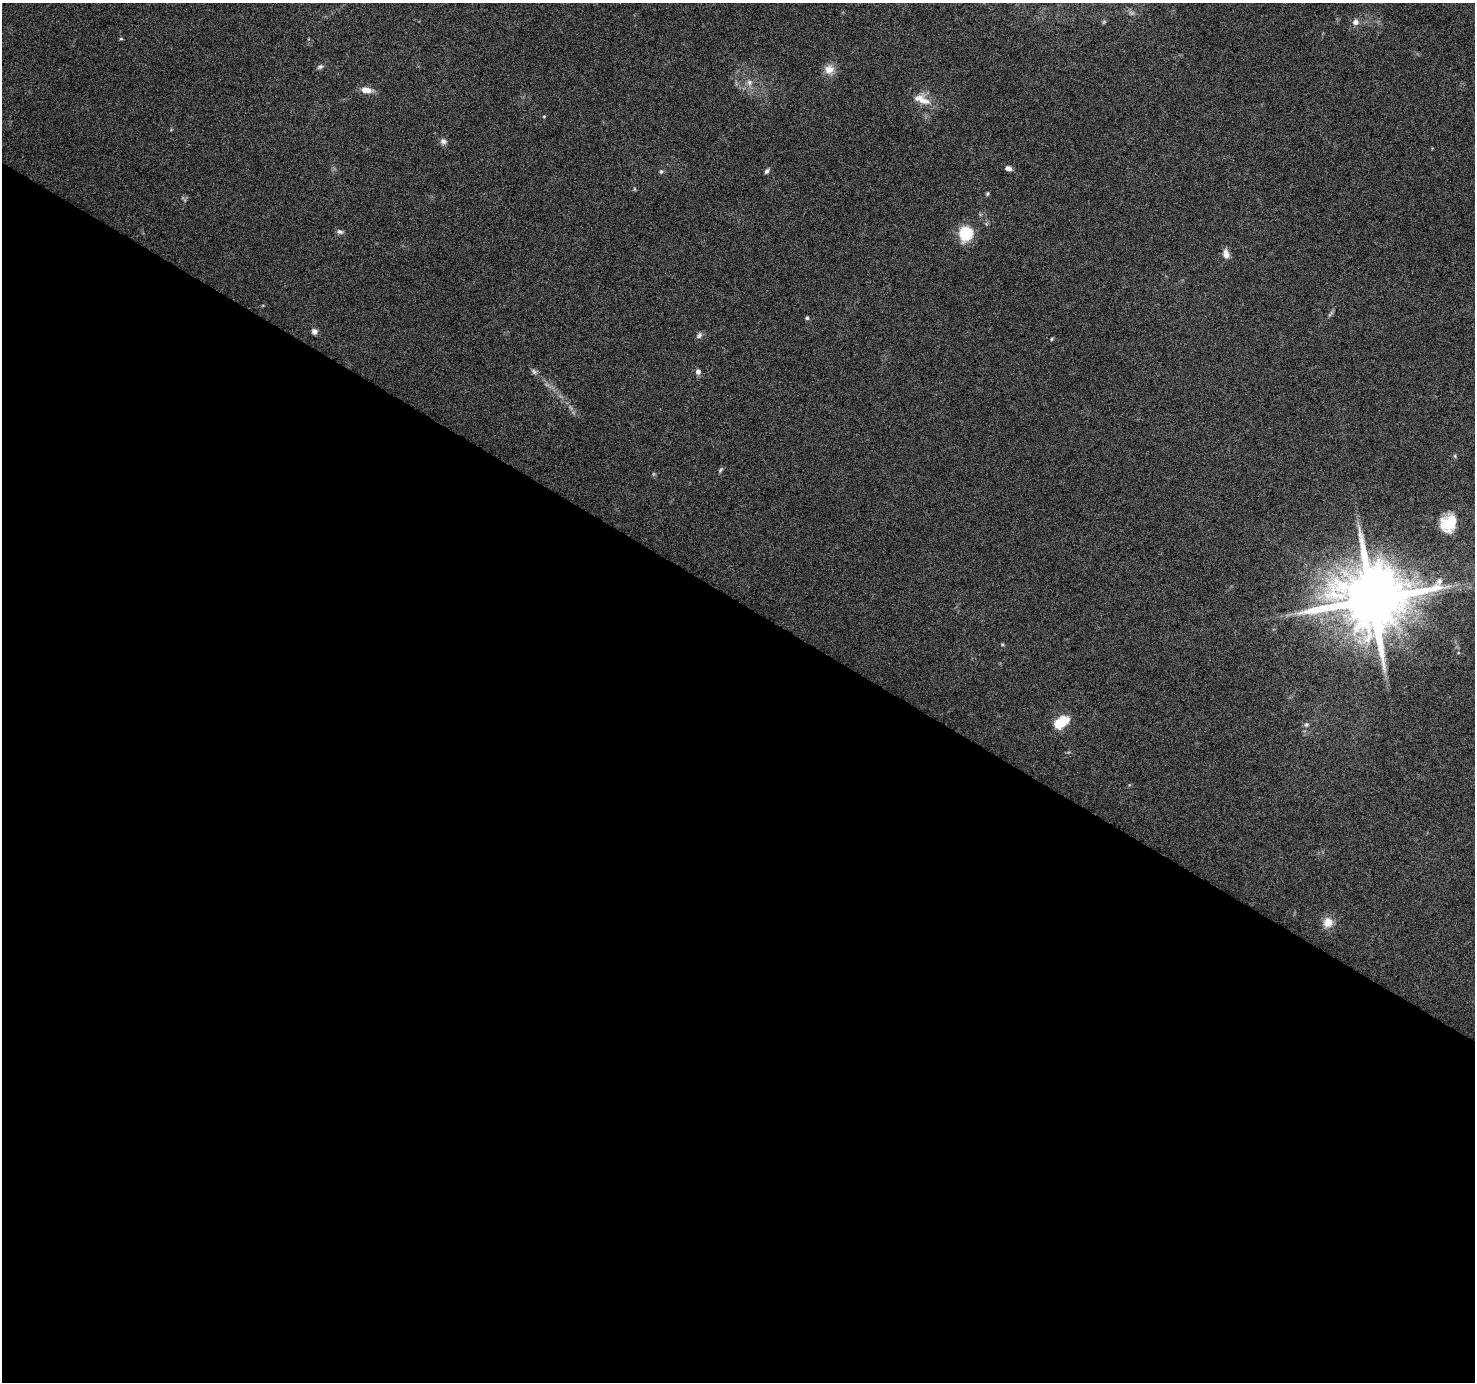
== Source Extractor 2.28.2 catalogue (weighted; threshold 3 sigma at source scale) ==
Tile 14 of 4 x 4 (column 2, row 4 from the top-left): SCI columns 1480-2952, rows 255-1634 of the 5898 x 5963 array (HDU 1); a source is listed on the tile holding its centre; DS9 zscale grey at full resolution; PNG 1477 x 1384 px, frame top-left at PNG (2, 3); no overlay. Shown black and unused: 57% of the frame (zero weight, under 6 of 12 exposures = <1% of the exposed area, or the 3 px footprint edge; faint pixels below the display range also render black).
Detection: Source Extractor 2.28.2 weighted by HDU 2 'WHT'; one run over the whole footprint, this tile lists its part. Background 0.053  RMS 0.0026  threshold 0.0106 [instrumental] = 3 sigma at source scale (4.09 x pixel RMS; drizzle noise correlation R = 1.36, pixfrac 0.8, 0.0396/0.0396 arcsec/px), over >= 5 px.
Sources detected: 32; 1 inside a brighter listed object's ellipse — not listed separately; the other 31 listed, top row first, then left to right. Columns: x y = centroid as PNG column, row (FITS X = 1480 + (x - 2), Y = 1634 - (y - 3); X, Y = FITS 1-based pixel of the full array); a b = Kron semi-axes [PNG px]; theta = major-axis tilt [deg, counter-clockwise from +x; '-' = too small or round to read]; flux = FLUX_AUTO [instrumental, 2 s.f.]
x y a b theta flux
1356 22 8 7 - 1.2
121 39 5 3 - 0.26
320 67 8 6 27 0.6
829 69 14 13 - 2.4
749 82 8 8 - 1.2
366 90 15 7 -8 2.1
924 101 20 14 -32 3.5
544 116 4 4 - 0.23
443 141 9 7 -21 0.96
1008 168 7 5 -3 0.97
661 171 6 5 - 0.46
767 171 7 5 62 0.61
634 189 6 4 -89 0.24
987 193 6 4 71 0.32
340 232 9 6 -16 0.71
966 233 13 11 72 9.9
1226 254 11 7 -76 1.6
1330 314 12 4 45 0.52
807 318 4 4 - 0.4
314 331 6 6 - 1
699 335 9 7 50 0.73
1052 339 5 4 - 0.27
534 372 9 6 -37 0.66
698 372 7 6 - 0.89
1455 456 6 4 -72 0.3
720 470 9 4 54 0.39
1449 523 18 15 59 6.7
1372 600 19 17 16 2700
1061 722 14 8 32 8.9
1306 725 7 6 - 0.63
1328 922 14 12 62 2.8